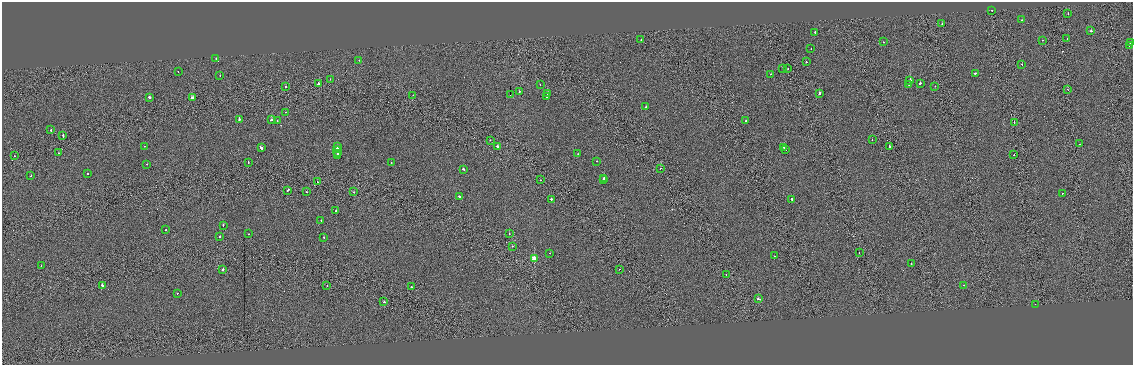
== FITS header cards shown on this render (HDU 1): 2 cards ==
NAXIS1  =                 2261
NAXIS2  =                  726

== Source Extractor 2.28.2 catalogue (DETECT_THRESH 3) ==
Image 2261 x 726 px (HDU 1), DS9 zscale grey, zoomed out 1/2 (1 PNG px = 2 x 2 image px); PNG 1135 x 367 px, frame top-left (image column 1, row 726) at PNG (2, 2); each listed source drawn as its Kron ellipse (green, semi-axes under 4 px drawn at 4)
Background 0.00106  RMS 0.88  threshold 2.65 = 3 sigma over >= 5 px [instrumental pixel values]
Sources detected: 121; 11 cannot appear on this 1/2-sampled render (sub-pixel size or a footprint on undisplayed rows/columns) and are neither listed nor drawn; the other 110 listed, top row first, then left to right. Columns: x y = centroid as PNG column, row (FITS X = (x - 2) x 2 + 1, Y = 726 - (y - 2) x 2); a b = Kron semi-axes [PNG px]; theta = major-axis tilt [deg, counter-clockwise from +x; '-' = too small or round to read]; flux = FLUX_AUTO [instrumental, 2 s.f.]
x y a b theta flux
991 10 2 1 - 750
1068 13 2 1 - 870
1022 20 2 2 - 660
942 24 2 2 - 320
1091 31 2 2 - 2500
815 32 2 2 - 1100
1067 39 2 2 - 260
641 40 2 2 - 1300
1043 40 2 1 - 310
883 42 2 1 - 120
1131 43 2 1 - 630
1129 45 2 2 - 490
811 49 2 1 - 360
216 59 2 2 - 350
359 60 2 2 - 230
806 62 2 2 - 230
1022 64 2 2 - 970
782 68 2 2 - 260
788 68 2 1 - 860
178 71 2 2 - 350
975 73 3 2 - 2700
771 74 2 1 - 310
220 76 2 2 - 330
330 79 2 1 - 170
910 80 2 2 - 4300
920 83 2 2 - 720
318 84 3 2 - 910
540 85 2 1 - 460
909 85 2 1 - 140
935 86 2 1 - 310
286 87 2 1 - 1000
1068 90 2 1 - 270
519 92 2 2 - 570
819 93 2 2 - 1400
548 94 2 2 - 2100
413 95 2 1 - 190
510 95 2 1 - 190000
547 96 2 2 - 970
149 97 2 2 - 450
192 98 2 2 - 5800
646 107 2 2 - 1500
285 112 2 1 - 260
239 119 2 2 - 2000
271 120 2 2 - 820
277 121 2 2 - 280
746 121 2 1 - 1300
1014 123 2 1 - 1200
51 130 2 2 - 550
63 136 3 2 - 1400
872 139 2 1 - 130
490 140 2 1 - 410
1079 144 2 2 - 350
144 146 2 2 - 330
497 146 2 2 - 860
889 146 2 2 - 2800
261 147 3 2 - 2900
337 147 3 2 - 1600
784 147 2 2 - 1300
786 150 2 1 - 1900
337 152 5 2 - 4200
58 153 2 2 - 580
578 154 2 2 - 210
1014 155 2 1 - 270
14 156 2 2 - 490
338 156 4 1 - 2200
597 161 2 2 - 560
248 162 2 1 - 560
391 163 2 1 - 210
147 164 2 2 - 320
660 168 2 1 - 300
463 169 3 2 - 1200
87 174 2 2 - 360
31 176 2 2 - 350
604 178 3 2 - 2300
541 180 2 2 - 270
604 180 2 1 - 1500
317 182 2 2 - 400
288 190 3 2 - 1500
306 192 2 1 - 250
354 192 2 2 - 530
1062 193 2 2 - 350
459 196 2 2 - 820
551 199 2 2 - 3700
792 199 2 2 - 2600
336 211 2 2 - 610
321 220 2 2 - 390
223 225 2 2 - 560
166 230 2 1 - 490
249 234 2 1 - 200
509 234 2 1 - 330
220 236 2 2 - 820
324 237 2 2 - 420
512 246 2 1 - 400
859 252 2 1 - 930
550 253 2 1 - 560
774 256 2 1 - 200
534 258 3 3 - 3400
911 264 2 2 - 220
41 266 2 2 - 390
620 269 2 1 - 1100
223 270 2 2 - 2700
726 274 2 2 - 360
102 285 3 2 - 1300
327 285 2 1 - 170
964 285 2 1 - 440
411 287 2 2 - 310
177 293 2 2 - 1100
758 299 2 2 - 3000
384 302 2 1 - 1400
1035 304 2 1 - 63
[11 sub-pixel or undisplayed-footprint detections neither listed nor drawn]